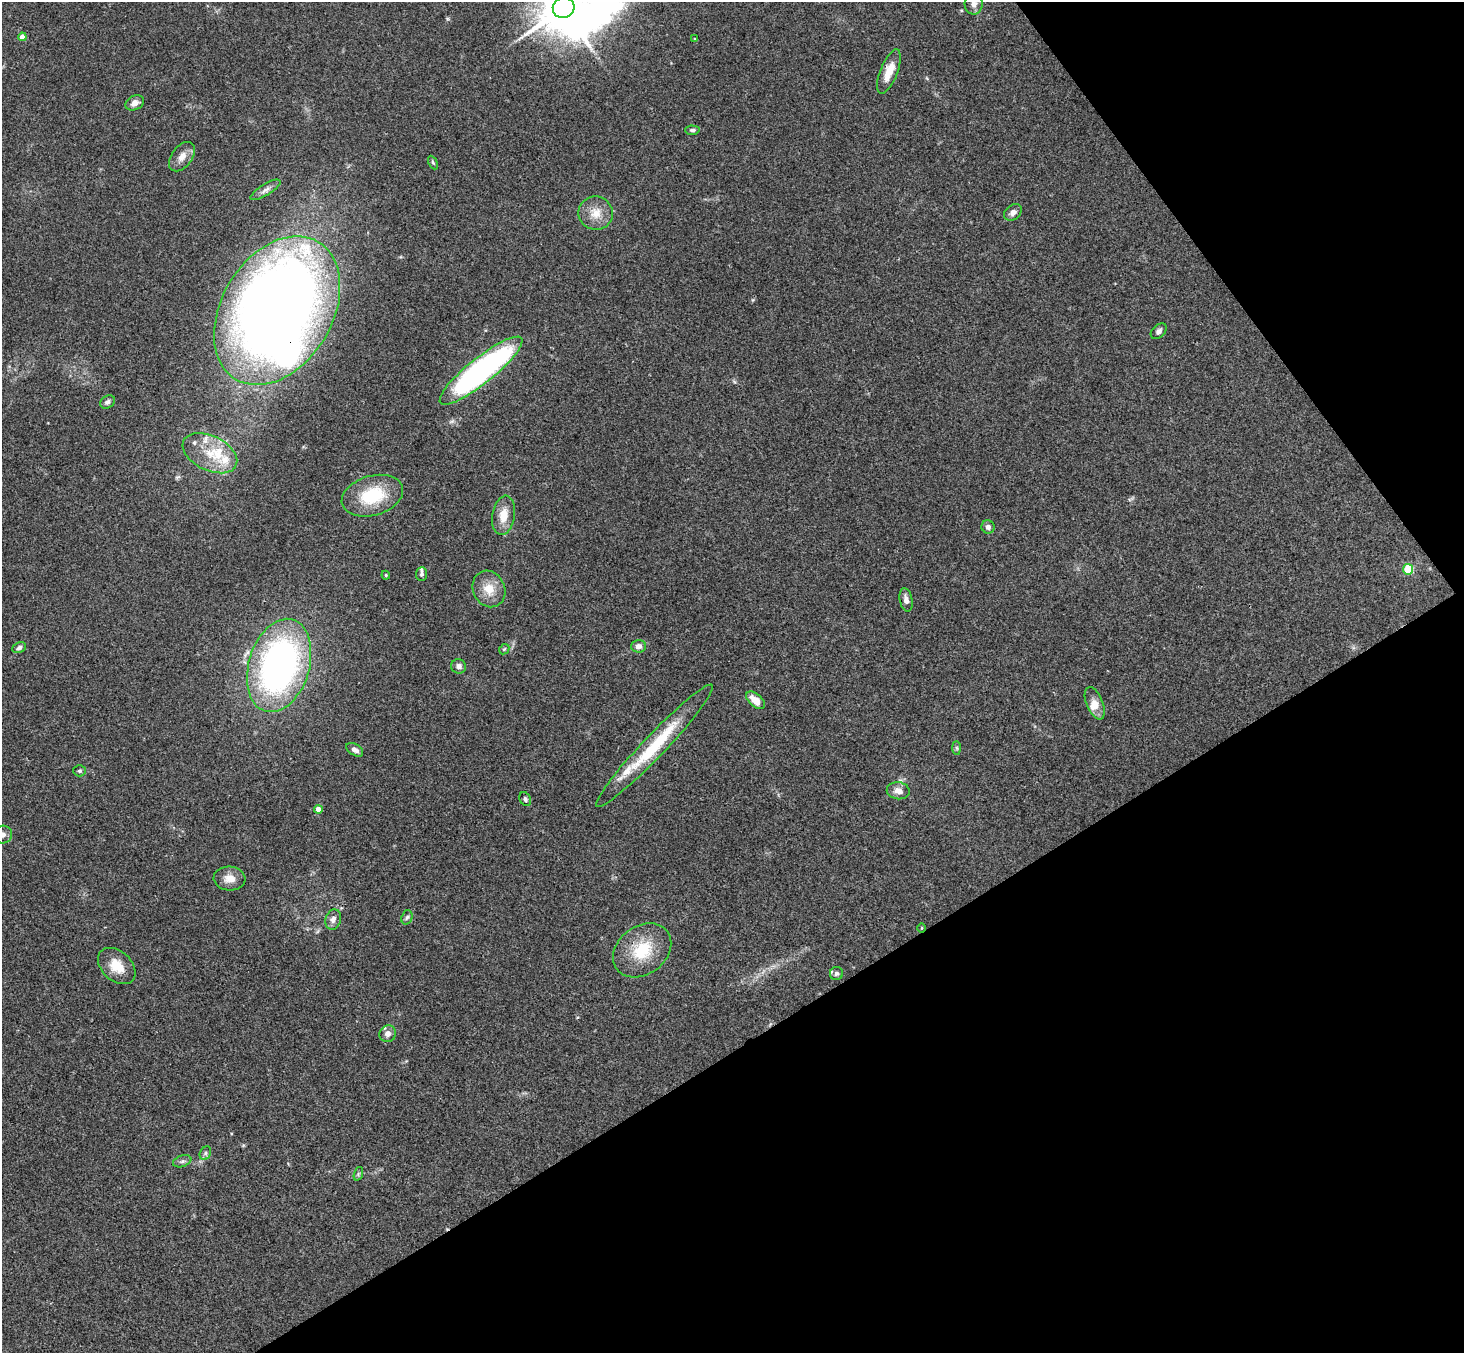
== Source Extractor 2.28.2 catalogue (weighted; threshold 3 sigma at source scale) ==
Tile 12 of 4 x 4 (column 4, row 3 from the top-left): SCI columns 4439-5900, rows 1683-3033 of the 5950 x 5930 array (HDU 1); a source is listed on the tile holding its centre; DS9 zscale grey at full resolution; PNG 1466 x 1355 px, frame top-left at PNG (2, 2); each listed source drawn as its Kron ellipse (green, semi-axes under 4 px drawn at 4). Shown black and unused: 30% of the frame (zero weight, under 3 of 4 exposures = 6% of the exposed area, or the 3 px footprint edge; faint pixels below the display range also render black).
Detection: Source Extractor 2.28.2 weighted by HDU 2 'WHT'; one run over the whole footprint, this tile lists its part. Background 0.153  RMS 0.0072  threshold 0.0324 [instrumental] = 3 sigma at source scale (4.5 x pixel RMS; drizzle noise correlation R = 1.50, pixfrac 1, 0.05/0.05 arcsec/px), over >= 5 px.
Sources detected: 62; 2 inside a brighter object's white glare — neither listed nor drawn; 9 inside a brighter listed object's ellipse — not listed separately; the other 51 listed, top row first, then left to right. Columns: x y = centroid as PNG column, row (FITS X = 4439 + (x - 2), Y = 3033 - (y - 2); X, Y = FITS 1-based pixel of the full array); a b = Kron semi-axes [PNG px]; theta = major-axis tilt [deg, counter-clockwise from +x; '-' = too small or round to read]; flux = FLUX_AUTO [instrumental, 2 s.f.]
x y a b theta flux
974 4 11 9 -89 4.2
564 8 11 10 - 3200
22 37 4 4 - 6.9
695 39 3 3 - 0.91
889 71 23 8 68 12
135 103 10 7 27 4
692 130 7 4 -3 1.7
182 157 17 10 53 6.4
433 163 7 4 -63 1.1
266 190 17 5 31 3.4
1013 212 10 7 40 3.6
596 213 17 16 - 12
277 311 80 55 59 1200
1159 331 9 6 44 2.4
481 371 52 13 39 210
107 402 8 6 31 2
210 453 29 17 -26 21
372 496 31 19 16 36
503 515 20 11 81 11
988 527 6 6 - 2.9
1408 569 5 5 - 32
421 574 7 5 88 1.6
386 575 4 3 - 0.74
489 589 19 16 -64 13
906 600 12 6 -78 3.7
639 646 7 6 - 3.7
19 648 7 5 25 2.1
504 649 6 4 44 0.89
279 665 48 30 73 270
459 666 7 7 - 3
755 700 11 6 -41 8.9
1095 703 17 8 -67 6.9
655 746 84 11 46 46
957 748 7 4 -88 1.2
355 750 9 5 -32 3.4
80 771 6 6 - 1.5
898 791 11 8 -8 5.6
525 799 7 5 -62 1.7
318 810 4 4 - 8.5
3 834 9 9 - 3.1
230 879 16 12 -5 7.4
407 917 7 5 71 1.6
333 919 10 7 74 3.6
922 928 5 3 - 0.55
642 950 31 24 37 31
117 966 21 14 -42 14
836 973 7 6 - 1.9
388 1034 8 8 - 4.3
205 1153 7 5 62 1.8
182 1161 9 5 20 2.2
358 1174 7 4 72 1.2
Overlapping masked pixels (flux is a lower limit): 3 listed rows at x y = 277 311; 655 746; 922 928
Isophote crosses this tile's border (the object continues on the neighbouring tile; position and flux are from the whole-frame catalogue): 3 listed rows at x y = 974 4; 564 8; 3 834